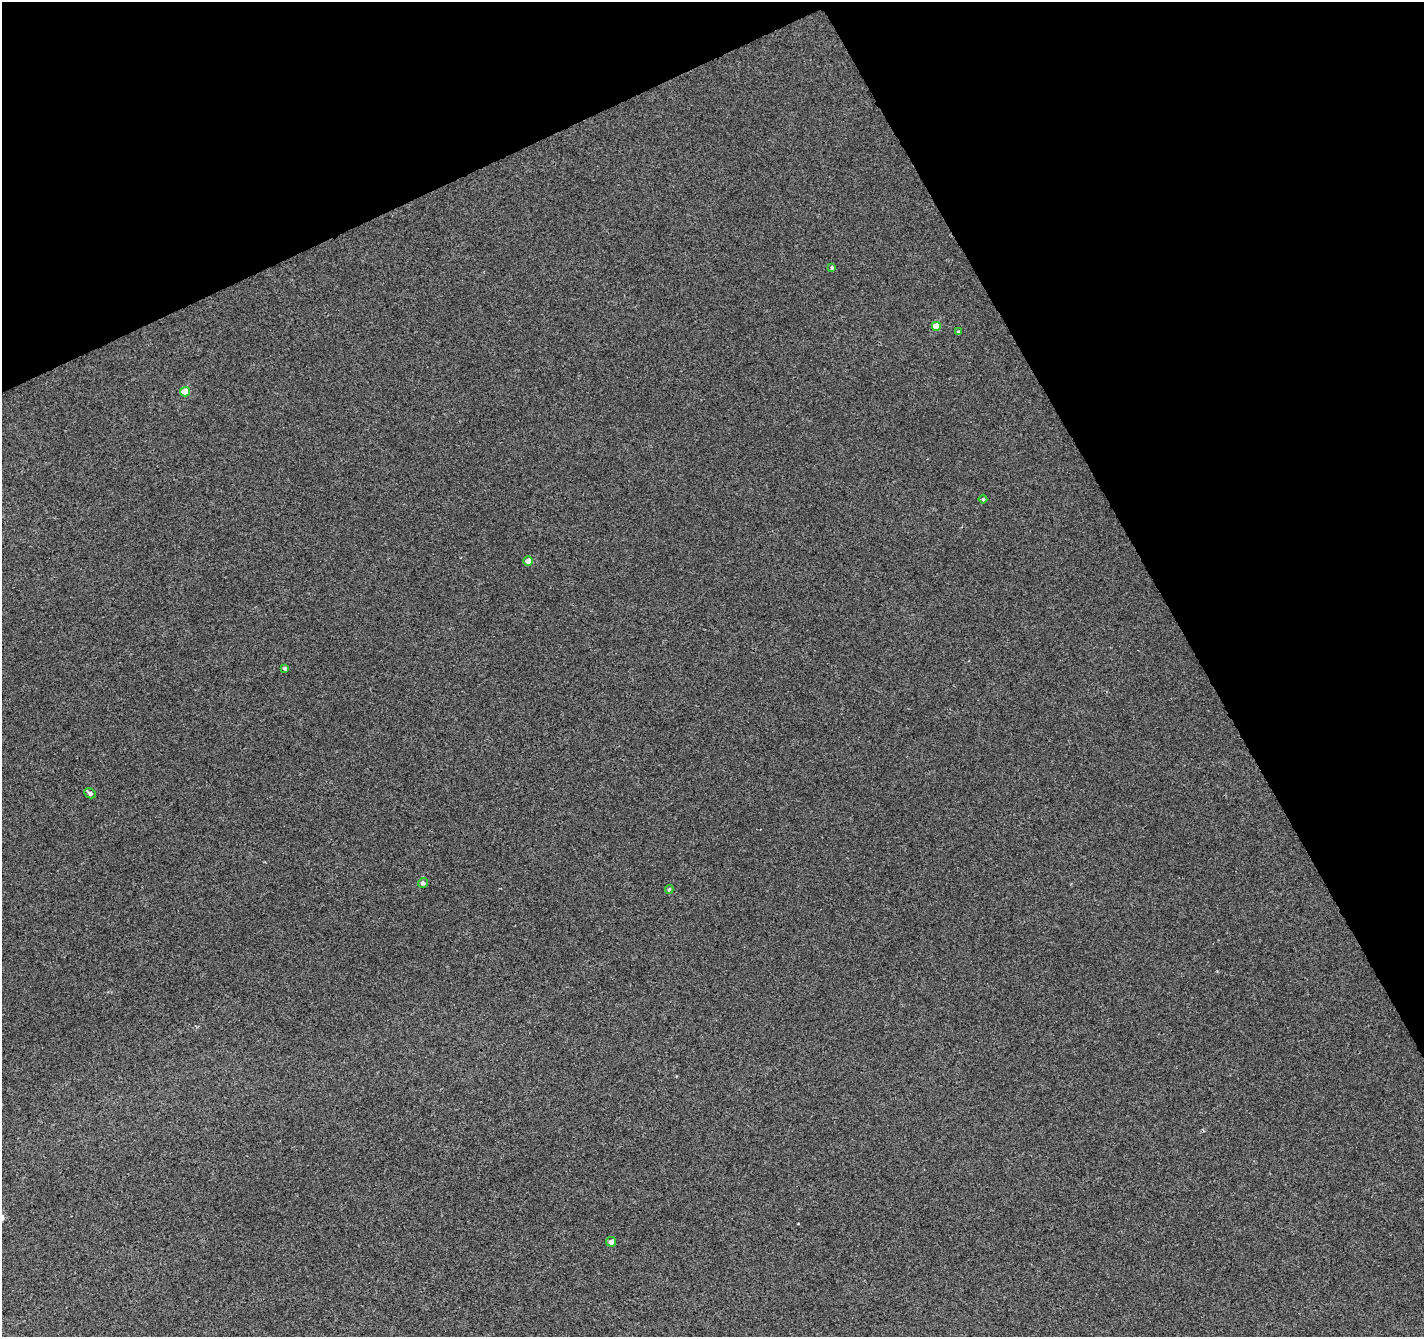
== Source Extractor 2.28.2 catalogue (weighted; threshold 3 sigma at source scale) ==
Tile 3 of 4 x 4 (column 3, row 1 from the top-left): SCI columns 2899-4320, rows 4131-5465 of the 5798 x 5650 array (HDU 1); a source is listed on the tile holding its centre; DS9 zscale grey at full resolution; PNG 1426 x 1339 px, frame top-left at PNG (2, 2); each listed source drawn as its Kron ellipse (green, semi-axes under 4 px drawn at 4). Shown black and unused: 25% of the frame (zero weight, under 3 of 4 exposures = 5% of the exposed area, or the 3 px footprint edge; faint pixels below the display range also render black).
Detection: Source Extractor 2.28.2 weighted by HDU 2 'WHT'; one run over the whole footprint, this tile lists its part. Background 0.00115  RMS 0.0026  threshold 0.0116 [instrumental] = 3 sigma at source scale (4.5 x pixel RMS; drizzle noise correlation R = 1.50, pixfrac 1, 0.0396/0.0396 arcsec/px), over >= 5 px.
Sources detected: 11; all 11 listed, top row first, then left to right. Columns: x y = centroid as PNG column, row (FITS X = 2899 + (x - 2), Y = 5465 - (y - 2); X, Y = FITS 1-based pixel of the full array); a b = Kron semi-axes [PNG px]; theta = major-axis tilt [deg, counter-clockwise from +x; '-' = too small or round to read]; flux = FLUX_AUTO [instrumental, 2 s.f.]
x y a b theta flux
832 267 3 3 - 1.5
936 326 5 5 - 4.1
959 332 4 3 - 0.37
185 392 5 4 - 4.7
983 499 4 4 - 0.35
528 561 5 4 - 2.1
285 668 4 3 - 0.52
90 793 6 4 -28 0.8
423 883 5 4 - 0.77
669 889 4 3 - 0.39
611 1242 5 4 - 1.3